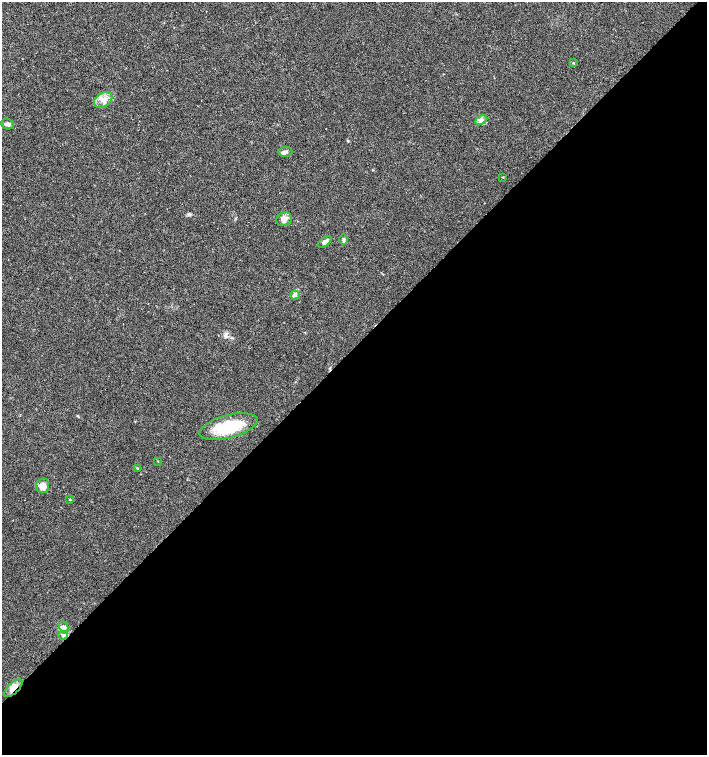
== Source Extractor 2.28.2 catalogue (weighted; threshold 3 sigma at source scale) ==
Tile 15 of 4 x 4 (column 3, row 4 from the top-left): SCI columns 3037-4445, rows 1-1505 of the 6007 x 6026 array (HDU 1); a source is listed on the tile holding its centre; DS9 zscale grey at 2 x 2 block average (1 PNG px = mean of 2 x 2 image px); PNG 709 x 757 px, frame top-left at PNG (2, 2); each listed source drawn as its Kron ellipse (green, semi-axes under 4 px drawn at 4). Shown black and unused: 54% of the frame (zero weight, under 3 of 4 exposures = <1% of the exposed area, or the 3 px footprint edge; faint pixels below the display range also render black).
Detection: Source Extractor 2.28.2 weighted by HDU 2 'WHT'; one run over the whole footprint, this tile lists its part. Background 0.021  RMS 0.0028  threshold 0.0128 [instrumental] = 3 sigma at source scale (4.5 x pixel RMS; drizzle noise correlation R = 1.50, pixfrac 1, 0.0396/0.0396 arcsec/px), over >= 5 px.
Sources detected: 18; all 18 listed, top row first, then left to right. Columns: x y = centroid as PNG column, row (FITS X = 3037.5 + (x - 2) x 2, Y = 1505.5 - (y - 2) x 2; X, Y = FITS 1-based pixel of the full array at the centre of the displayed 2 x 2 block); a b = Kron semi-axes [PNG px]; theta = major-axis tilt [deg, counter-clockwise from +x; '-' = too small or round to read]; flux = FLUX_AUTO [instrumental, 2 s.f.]
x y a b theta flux
573 63 3 2 - 0.42
103 100 10 7 33 4.8
481 120 6 4 27 1.9
7 124 6 5 - 1.8
285 152 7 5 1 1.9
503 177 2 2 - 0.36
284 219 8 6 30 4.7
344 240 5 3 - 1.1
325 242 8 4 37 2.3
295 295 5 4 - 1.3
228 427 30 11 15 30
158 461 2 2 - 0.3
138 468 4 3 - 0.61
43 486 7 6 - 4.3
69 499 3 2 - 0.43
64 628 6 2 -65 1.3
63 635 5 4 - 1.7
13 688 11 5 44 6
Overlapping masked pixels (flux is a lower limit): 1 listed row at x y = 13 688
Diffuse or blended objects may show on this block-average render without a row.